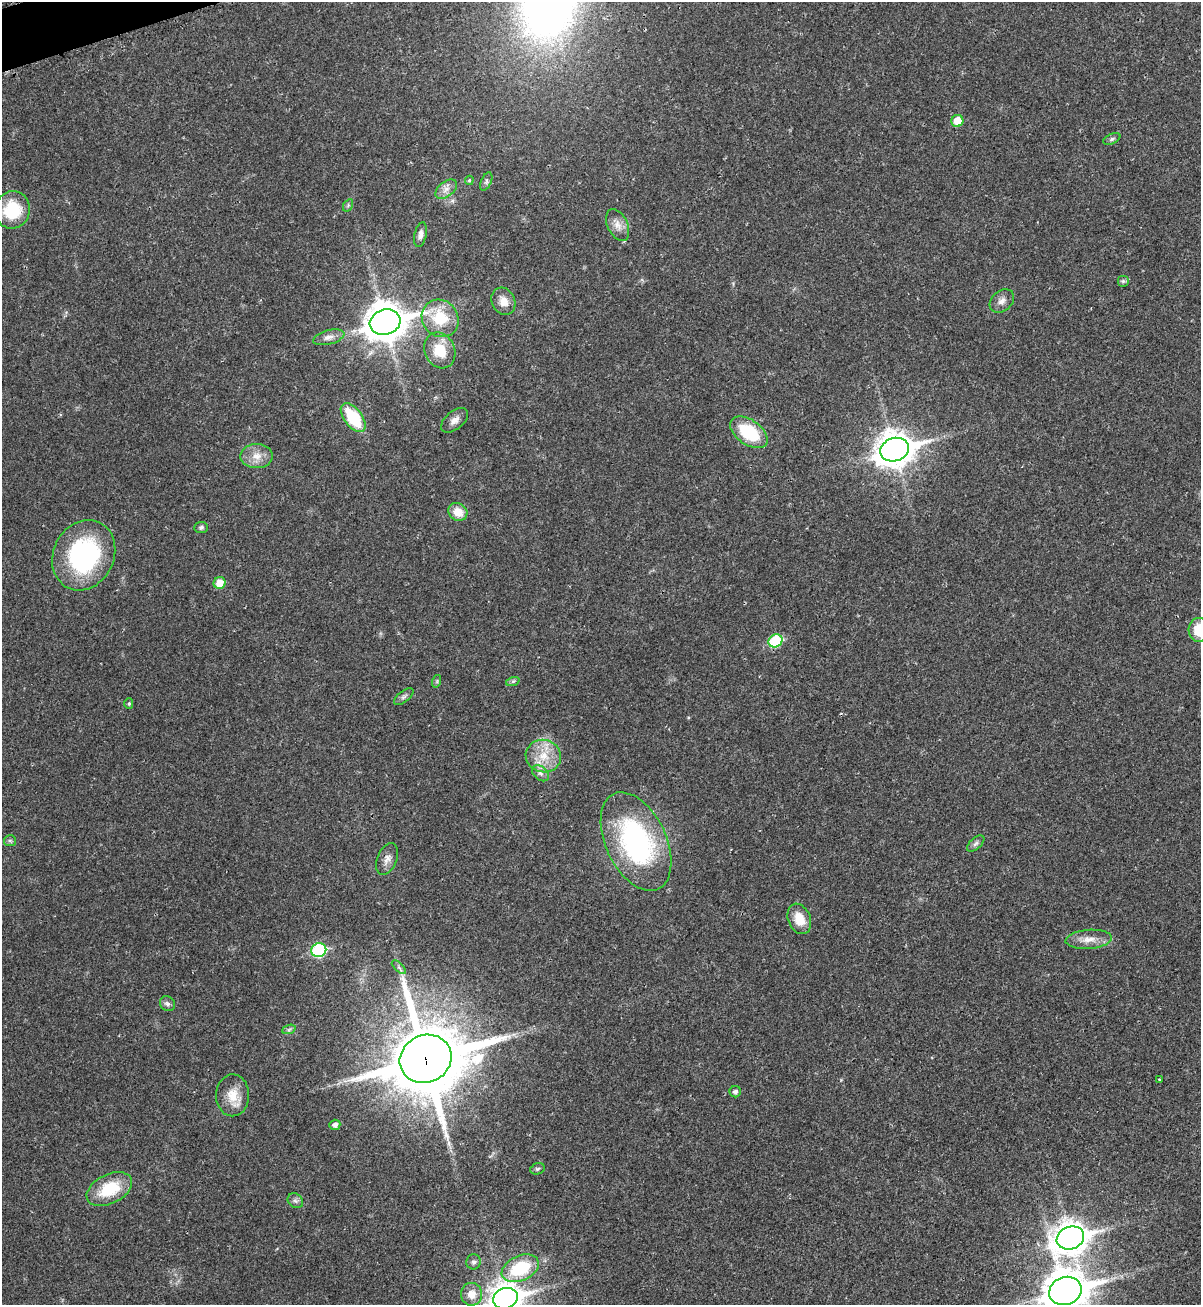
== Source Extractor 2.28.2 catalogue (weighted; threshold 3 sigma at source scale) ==
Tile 11 of 4 x 4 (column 3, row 3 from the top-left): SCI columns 2601-3799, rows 1339-2641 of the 5295 x 5264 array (HDU 1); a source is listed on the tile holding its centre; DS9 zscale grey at full resolution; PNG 1203 x 1307 px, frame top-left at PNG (2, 2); each listed source drawn as its Kron ellipse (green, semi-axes under 4 px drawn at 4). Shown black and unused: <1% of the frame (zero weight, under 2 of 3 exposures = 2% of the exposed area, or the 3 px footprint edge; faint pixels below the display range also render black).
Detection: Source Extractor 2.28.2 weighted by HDU 2 'WHT'; one run over the whole footprint, this tile lists its part. Background 0.0204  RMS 0.0038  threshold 0.0172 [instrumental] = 3 sigma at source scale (4.5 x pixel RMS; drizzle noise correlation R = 1.50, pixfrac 1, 0.05/0.05 arcsec/px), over >= 5 px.
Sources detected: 57; all 57 listed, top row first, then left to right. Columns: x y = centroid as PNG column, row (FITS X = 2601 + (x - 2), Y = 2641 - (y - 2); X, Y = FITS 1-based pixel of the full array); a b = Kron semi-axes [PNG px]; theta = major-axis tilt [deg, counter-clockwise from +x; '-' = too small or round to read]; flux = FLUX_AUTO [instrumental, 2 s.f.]
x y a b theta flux
957 121 6 6 - 6.4
1112 139 9 5 25 0.82
469 180 5 4 - 0.49
486 182 9 5 65 0.88
446 189 12 7 38 2.3
348 205 7 4 58 0.58
12 210 19 17 73 17
618 225 17 10 -64 3.4
420 235 13 6 77 1.7
1123 281 6 6 - 0.72
503 301 14 11 -64 4
1002 301 14 10 41 2.4
440 318 19 17 -50 13
385 322 15 12 17 810
329 337 16 7 15 2.3
440 350 18 15 -65 9.9
353 418 17 9 -53 18
455 420 16 9 40 2.6
749 432 21 12 -35 20
894 450 14 11 18 660
257 456 16 12 1 4.6
458 512 10 8 -34 5.5
201 527 7 5 7 0.89
84 555 36 30 64 54
220 583 6 6 - 5.2
1199 630 12 10 85 8.5
775 641 7 6 - 25
437 681 6 4 73 0.56
513 681 7 4 19 0.7
404 697 11 5 38 1.1
129 704 5 4 - 0.56
543 756 18 16 -18 8.5
541 773 10 6 -41 1.5
10 841 6 5 - 0.67
636 841 52 30 -65 69
976 844 10 5 41 1.2
387 859 16 10 67 2.7
799 919 16 11 -68 6.9
1089 939 23 9 4 4.6
319 950 7 7 - 40
399 967 9 3 -45 0.79
167 1003 8 7 - 1.2
289 1029 7 4 20 0.8
426 1059 26 23 27 3400
1160 1079 3 3 - 0.45
735 1092 5 5 - 1.2
233 1095 21 16 88 6.8
335 1125 5 5 - 1.6
537 1169 7 5 15 0.72
109 1189 24 14 26 15
295 1201 8 6 -41 1.2
1070 1238 14 11 21 520
473 1262 7 7 - 1
520 1268 19 12 25 21
1065 1291 16 14 21 960
472 1294 11 10 - 4.2
505 1298 12 10 19 530
Overlapping masked pixels (flux is a lower limit): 1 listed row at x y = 426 1059
Isophote crosses this tile's border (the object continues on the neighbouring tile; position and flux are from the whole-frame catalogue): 3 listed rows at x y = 1199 630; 1065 1291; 505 1298